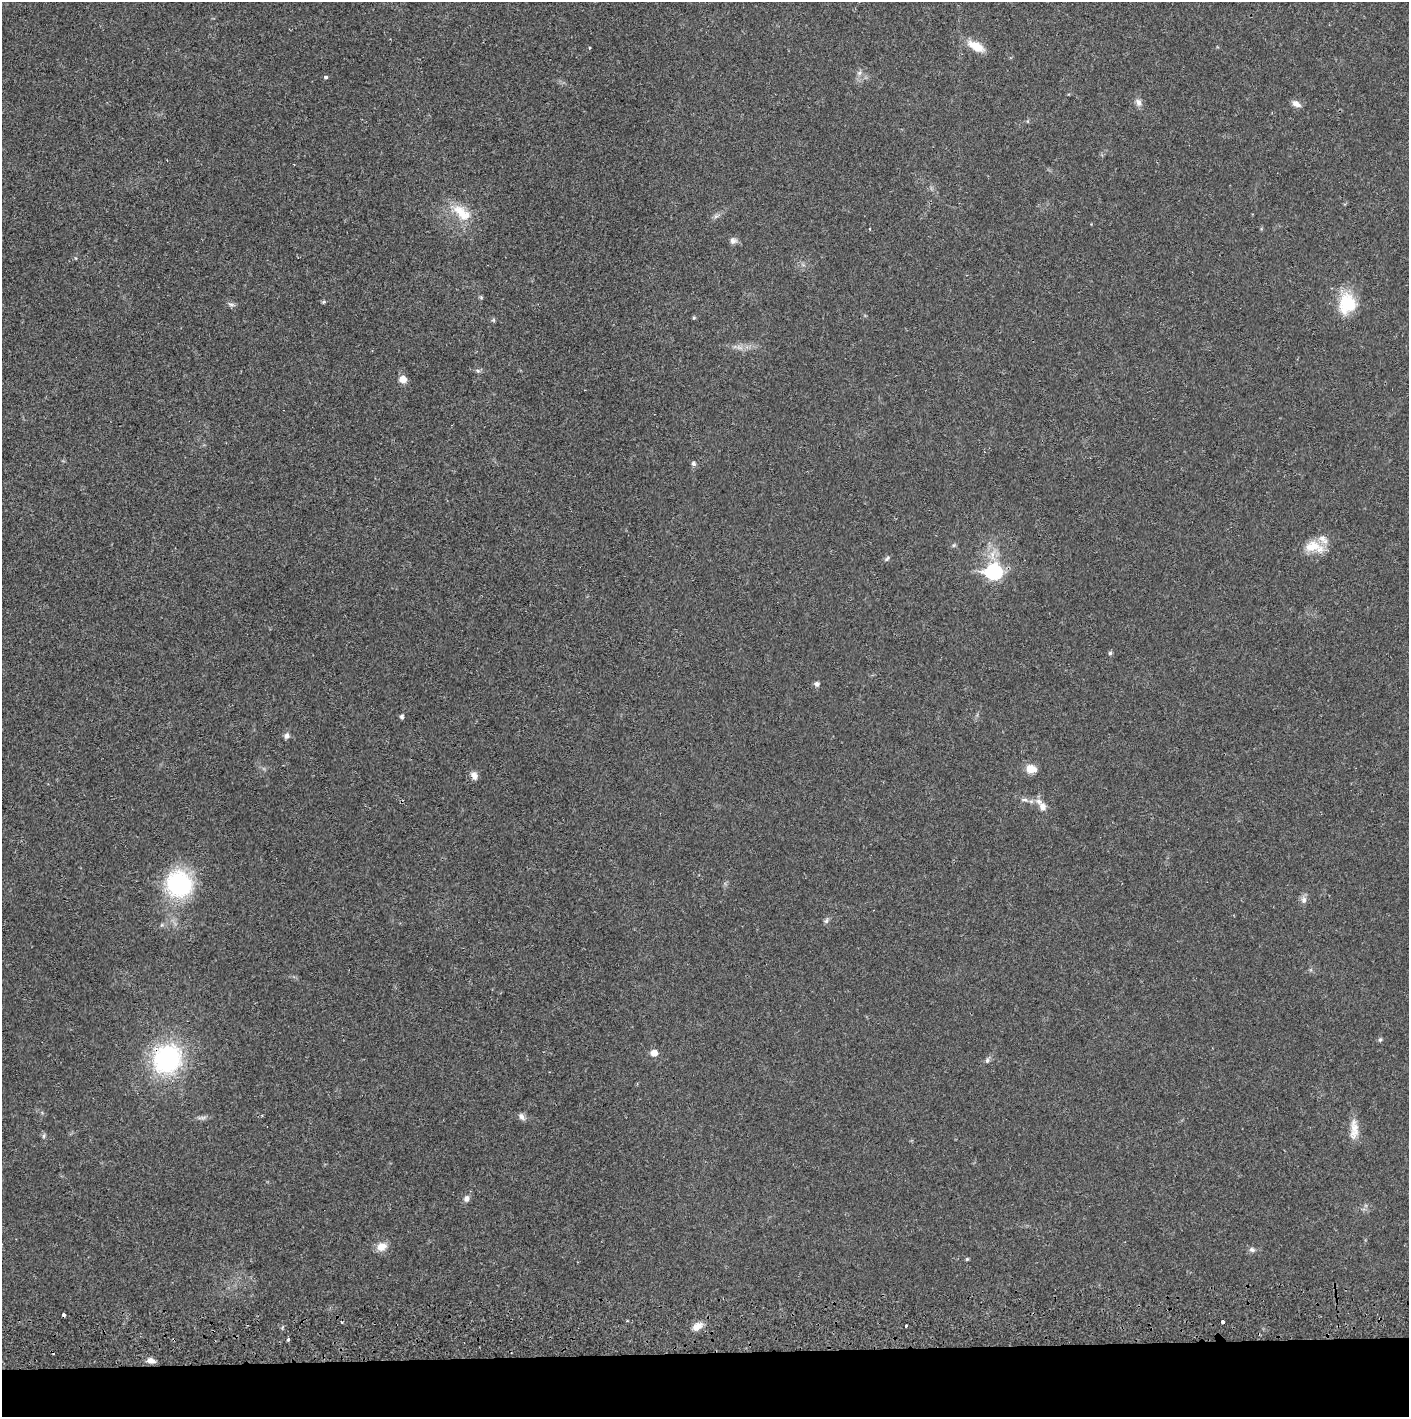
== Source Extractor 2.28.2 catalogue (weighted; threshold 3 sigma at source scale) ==
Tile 8 of 3 x 3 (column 2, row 3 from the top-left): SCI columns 1410-2816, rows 56-1470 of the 4229 x 4358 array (HDU 1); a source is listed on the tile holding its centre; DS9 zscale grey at full resolution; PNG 1411 x 1419 px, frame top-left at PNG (2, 2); no overlay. Shown black and unused: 5% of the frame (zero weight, under 2 of 3 exposures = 3% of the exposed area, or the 3 px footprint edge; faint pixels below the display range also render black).
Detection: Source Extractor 2.28.2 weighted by HDU 2 'WHT'; one run over the whole footprint, this tile lists its part. Background 0.0218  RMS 0.0035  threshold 0.0157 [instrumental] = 3 sigma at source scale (4.5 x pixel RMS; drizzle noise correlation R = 1.50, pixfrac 1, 0.05/0.05 arcsec/px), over >= 5 px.
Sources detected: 54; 2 cosmic-ray / hot-pixel residue — not listed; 2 inside a brighter listed object's ellipse — not listed separately; the other 50 listed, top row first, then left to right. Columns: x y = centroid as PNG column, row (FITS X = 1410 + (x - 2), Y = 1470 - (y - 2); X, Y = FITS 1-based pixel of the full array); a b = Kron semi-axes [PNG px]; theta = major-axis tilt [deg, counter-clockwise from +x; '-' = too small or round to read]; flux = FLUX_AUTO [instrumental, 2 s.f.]
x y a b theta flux
976 46 21 9 -28 5.6
589 48 3 3 - 0.44
859 73 7 5 44 0.8
326 77 3 3 - 1.3
1138 102 10 7 -64 1.7
1296 104 11 6 -32 1.9
462 213 31 15 -41 8.2
716 216 7 4 18 0.75
733 241 10 8 7 1.3
324 302 5 4 - 0.53
231 304 10 4 -5 0.83
1347 304 25 20 82 13
694 318 5 4 - 0.45
493 320 6 5 - 0.48
478 371 6 4 -2 0.65
403 379 7 6 - 3.3
693 464 6 5 - 0.88
954 545 6 4 71 0.46
1312 546 25 15 2 6.9
992 555 15 7 -82 3.4
887 559 8 5 62 0.65
994 572 8 7 - 61
1110 653 5 5 - 0.55
817 684 7 6 - 0.97
402 716 5 5 - 0.78
287 736 8 7 - 1.1
1031 769 12 9 -5 4.1
474 775 10 8 -63 2
1024 800 10 4 4 1.1
1042 807 10 8 -74 2
179 884 25 23 -31 39
1304 900 10 8 75 1.5
826 921 8 5 60 0.78
1380 1040 6 5 - 0.56
654 1053 6 6 - 3.5
167 1059 30 27 53 46
987 1060 7 5 86 0.79
262 1116 3 3 - 0.32
522 1117 11 6 -49 1.3
1354 1129 29 10 88 4.4
44 1136 6 5 - 0.62
466 1199 9 7 72 1.3
382 1246 12 10 23 3.5
1252 1250 8 6 -6 1
967 1259 4 4 - 0.46
1223 1322 3 3 - 1.7
906 1325 3 2 - 0.47
697 1326 13 8 29 3.1
288 1339 4 3 - 0.84
151 1361 9 6 -17 1.9
Overlapping masked pixels (flux is a lower limit): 1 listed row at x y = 167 1059